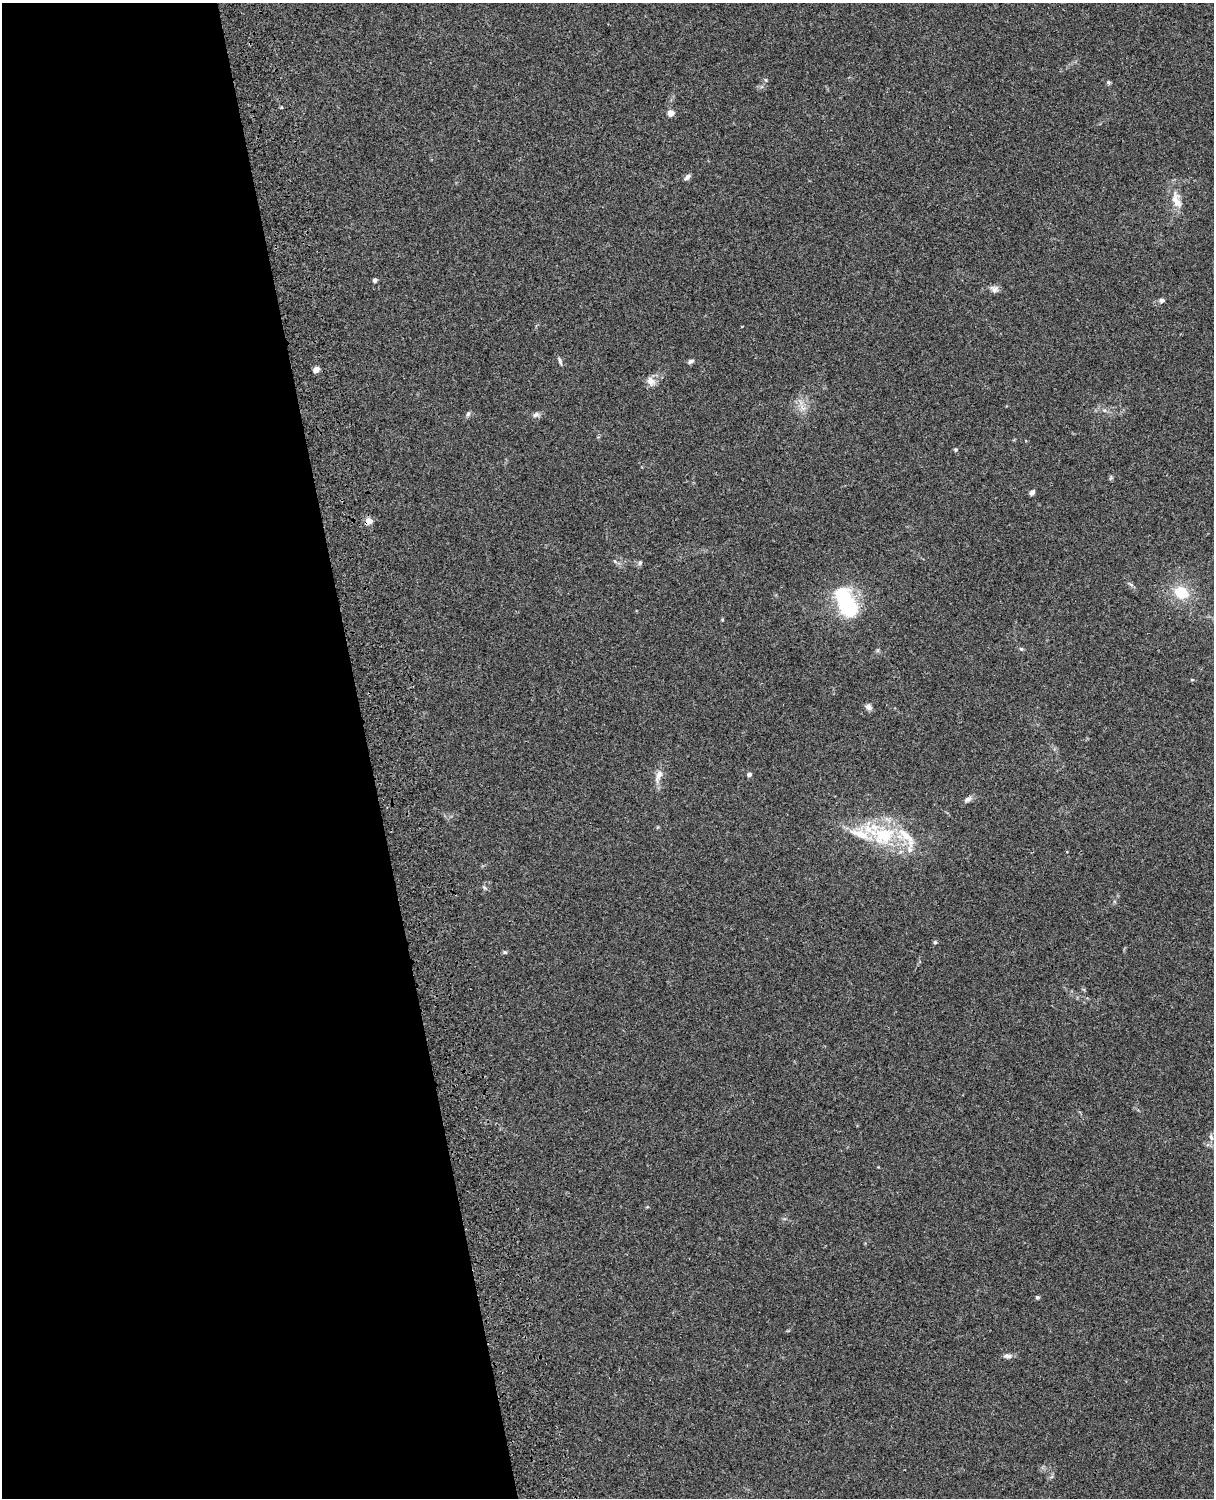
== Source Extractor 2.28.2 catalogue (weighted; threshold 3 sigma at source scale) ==
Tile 5 of 4 x 3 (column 1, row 2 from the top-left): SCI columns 120-1331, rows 1661-3156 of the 5089 x 4928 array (HDU 1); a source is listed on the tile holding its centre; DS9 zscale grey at full resolution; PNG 1216 x 1500 px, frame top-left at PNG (2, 3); no overlay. Shown black and unused: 30% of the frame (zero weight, under 3 of 4 exposures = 6% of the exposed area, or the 3 px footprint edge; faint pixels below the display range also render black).
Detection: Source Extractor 2.28.2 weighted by HDU 2 'WHT'; one run over the whole footprint, this tile lists its part. Background 0.134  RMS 0.0069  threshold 0.0312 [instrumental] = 3 sigma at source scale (4.5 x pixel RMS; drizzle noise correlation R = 1.50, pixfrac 1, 0.05/0.05 arcsec/px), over >= 5 px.
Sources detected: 40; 1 inside a brighter object's white glare — not listed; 4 inside a brighter listed object's ellipse — not listed separately; the other 35 listed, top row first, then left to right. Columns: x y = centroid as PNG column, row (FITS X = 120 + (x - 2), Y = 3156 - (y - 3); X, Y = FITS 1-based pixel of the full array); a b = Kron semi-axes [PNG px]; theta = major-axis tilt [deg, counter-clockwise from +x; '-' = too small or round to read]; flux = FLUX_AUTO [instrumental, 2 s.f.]
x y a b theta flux
1108 82 6 4 -71 1.1
671 113 5 5 - 6.6
687 177 9 5 43 2.2
1176 201 26 11 -72 10
374 280 4 4 - 2.5
994 289 10 10 - 2.9
1162 300 6 5 - 2
560 361 10 4 -71 1.5
691 361 7 5 28 1.7
316 369 4 4 - 9.4
651 381 13 10 -69 4.5
803 408 8 5 -33 2.4
1104 410 6 4 -18 1.2
468 414 7 5 71 1.5
536 415 10 6 24 2.2
955 449 5 4 - 0.88
1032 492 6 4 52 2.6
369 521 9 7 16 4.8
640 563 6 5 - 1.3
1181 593 14 12 -30 19
844 597 30 22 -69 37
1021 649 6 5 - 1
1192 680 5 3 - 0.68
868 707 9 7 -33 2.4
749 774 5 4 - 2.2
659 775 18 7 68 5.5
968 799 11 6 32 2.5
884 835 28 22 19 37
910 849 28 8 81 6.7
484 888 7 5 -36 1.3
935 942 5 4 - 1
505 952 6 5 - 0.93
1211 1137 10 5 -71 2.1
1037 1297 5 4 - 1.2
1008 1356 10 7 -8 2.6
Overlapping masked pixels (flux is a lower limit): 1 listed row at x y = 369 521